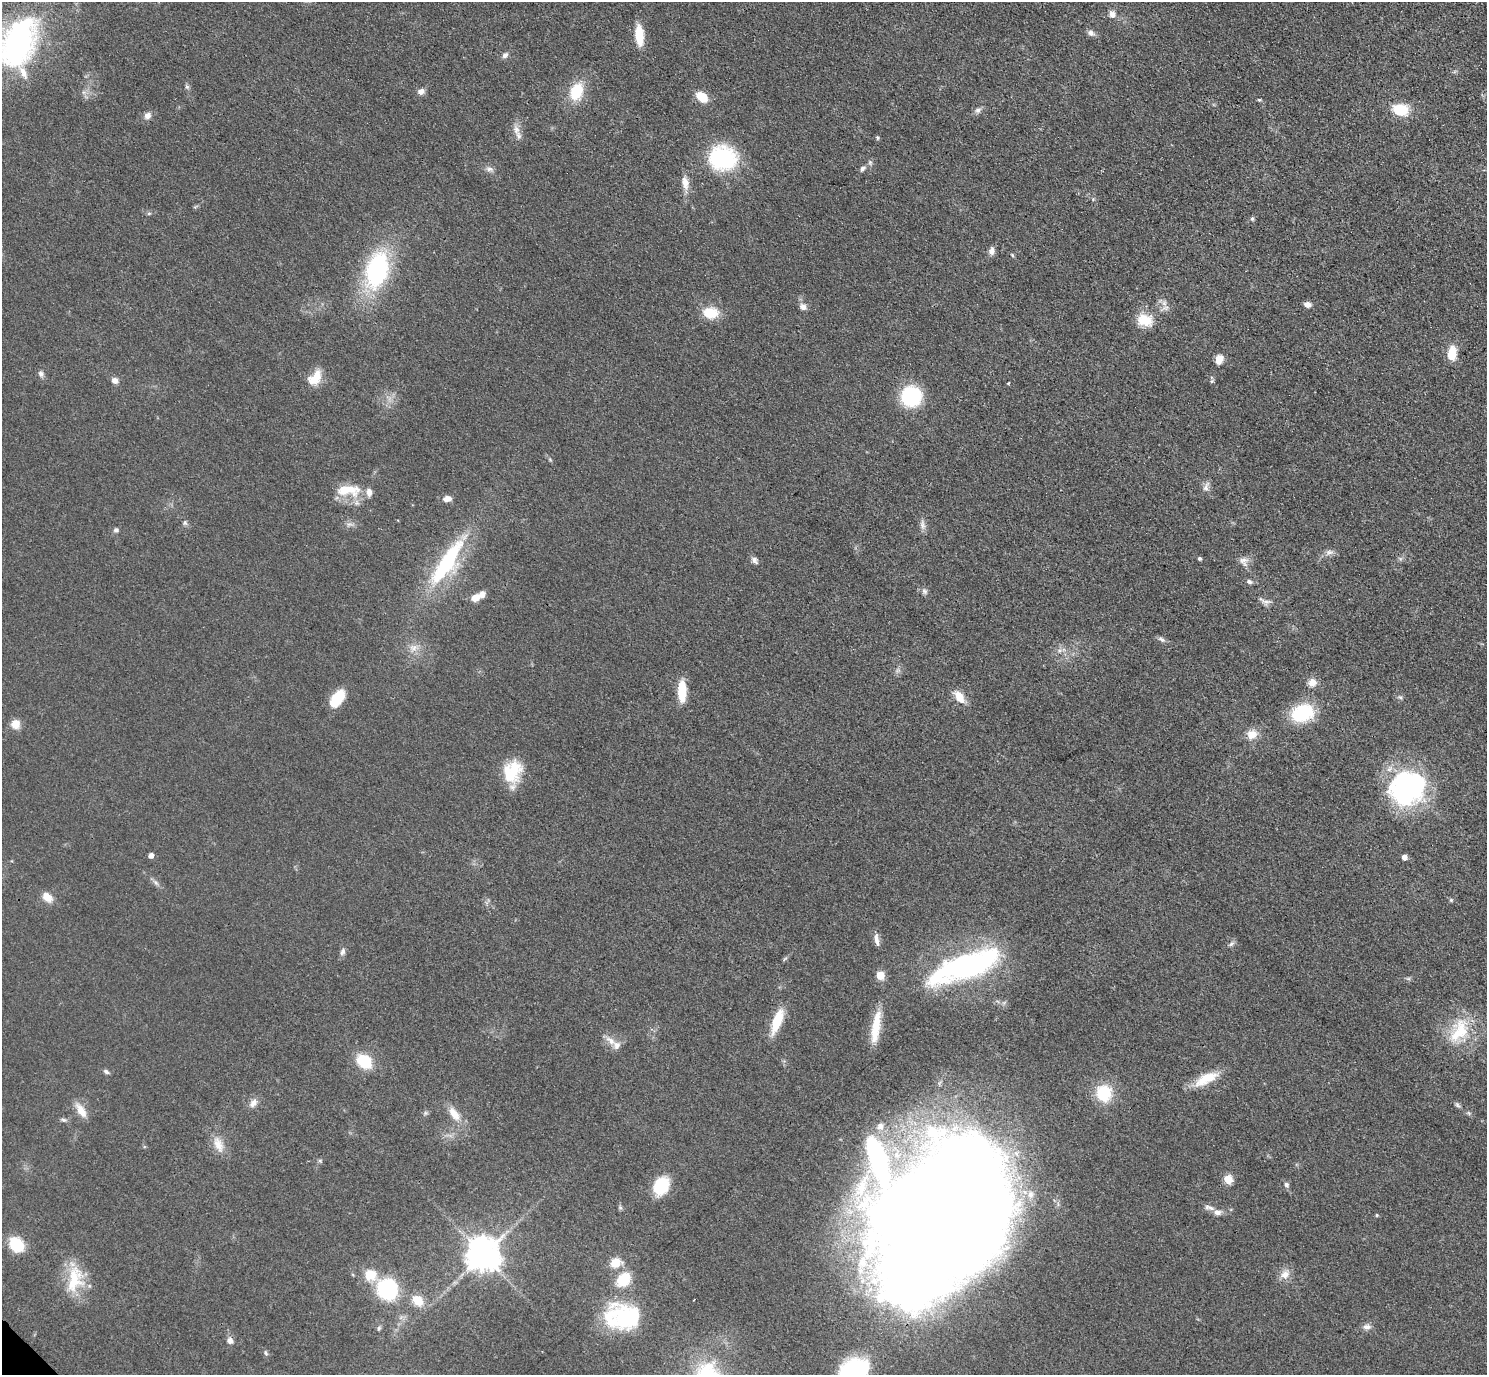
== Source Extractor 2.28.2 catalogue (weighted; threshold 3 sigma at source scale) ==
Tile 10 of 4 x 4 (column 2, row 3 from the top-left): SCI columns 1530-3014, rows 1570-2942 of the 6029 x 6027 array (HDU 1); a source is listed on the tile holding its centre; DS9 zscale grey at full resolution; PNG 1489 x 1377 px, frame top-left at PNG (2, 2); no overlay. Shown black and unused: <1% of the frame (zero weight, under 3 of 4 exposures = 6% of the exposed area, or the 3 px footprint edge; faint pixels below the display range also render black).
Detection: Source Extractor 2.28.2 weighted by HDU 2 'WHT'; one run over the whole footprint, this tile lists its part. Background 0.0495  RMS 0.0064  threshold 0.029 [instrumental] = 3 sigma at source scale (4.5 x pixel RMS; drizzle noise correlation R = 1.50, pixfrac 1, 0.05/0.05 arcsec/px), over >= 5 px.
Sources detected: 129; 3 inside a brighter object's white glare — not listed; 9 inside a brighter listed object's ellipse — not listed separately; the other 117 listed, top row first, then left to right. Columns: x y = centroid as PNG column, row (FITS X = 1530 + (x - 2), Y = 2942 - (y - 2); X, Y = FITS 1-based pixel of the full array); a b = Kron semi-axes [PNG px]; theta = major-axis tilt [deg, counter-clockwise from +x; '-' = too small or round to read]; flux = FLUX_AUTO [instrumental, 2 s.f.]
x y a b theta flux
1112 14 10 9 - 3.7
1091 33 9 7 -34 2.7
639 35 18 7 -85 21
18 43 58 36 69 150
505 55 9 6 47 2.4
187 87 7 5 -62 1.4
421 91 8 7 - 3.3
576 92 18 13 70 23
702 97 9 7 -38 17
1259 100 5 4 - 0.75
978 110 9 7 26 2.5
1401 110 18 13 -18 18
147 116 9 8 - 3.4
516 130 15 9 -79 5.2
877 138 6 4 -68 0.96
723 158 31 27 -9 57
489 169 12 6 -9 2.5
862 169 9 6 38 2.2
685 183 19 8 -81 6.1
149 213 6 5 - 1
1252 219 5 5 - 1.4
991 251 10 7 79 3.4
377 270 37 21 77 95
1307 304 8 6 -7 3.2
803 307 10 7 -31 3.3
1164 308 16 6 23 3
710 313 18 13 -8 15
1145 320 21 15 -13 14
1452 354 14 8 84 15
1219 359 9 7 72 7.4
41 374 9 7 -51 2.2
316 376 20 12 77 10
115 380 8 7 - 3.1
1212 381 6 4 45 0.98
1008 383 4 3 - 0.56
911 396 17 17 - 50
1206 487 15 7 68 3.2
348 490 35 15 0 19
447 499 9 6 8 4.6
185 523 7 5 71 1.3
349 524 10 4 12 1.8
922 525 15 7 -78 3.2
116 530 6 6 - 1.6
1329 552 12 7 17 3.2
1200 558 4 4 - 1.4
755 560 11 7 -58 2.4
1244 561 14 11 -57 4.4
447 563 54 15 57 75
1249 582 8 6 -16 1.8
924 591 8 7 - 2
475 597 9 7 25 6.7
1265 601 18 7 -20 3.3
1162 639 10 6 -29 2.1
413 648 12 11 - 5.6
1059 651 7 5 -45 1.9
898 670 7 4 71 1.6
1312 682 9 9 - 5.7
682 691 20 8 -89 19
959 697 16 9 -54 9.4
1400 697 8 4 -53 1.2
337 699 18 10 57 22
1302 713 24 18 21 37
15 724 12 11 - 5.8
1252 734 15 12 19 7.7
512 772 28 19 81 24
1407 788 38 34 23 120
151 855 4 4 - 3.8
1404 857 6 5 - 3.1
156 883 11 5 -45 2.2
47 897 14 9 -43 6.8
1451 900 6 5 - 0.95
877 939 18 5 -80 3.6
1231 944 9 4 45 1.6
342 952 10 7 65 2.3
785 959 8 3 45 1
965 967 72 22 20 170
880 975 5 5 - 20
777 1021 33 11 69 16
876 1027 42 10 81 18
1459 1031 37 21 61 29
611 1041 18 8 -37 5.7
364 1061 12 9 -38 33
106 1071 8 5 -33 1.7
1206 1079 34 12 27 15
1104 1093 20 18 -78 24
253 1103 13 8 60 4.2
1457 1105 9 5 -58 1.4
81 1111 21 9 -57 7.9
425 1113 6 5 - 1.2
454 1114 21 10 -55 9.4
63 1120 7 5 -19 1.4
880 1126 10 9 - 4.4
218 1144 23 12 -69 9.3
320 1161 6 4 0 0.98
1228 1179 10 9 - 7.2
1286 1185 7 6 - 1.9
661 1186 18 14 58 29
946 1202 100 86 89 2000
620 1207 6 5 - 1.2
1209 1207 15 6 -14 3.2
1217 1212 11 7 1 3.4
1377 1215 4 4 - 0.91
16 1245 14 11 -47 26
483 1254 10 9 - 1500
615 1263 9 8 - 14
1285 1274 14 11 46 5.8
370 1275 14 13 - 13
75 1279 40 20 80 26
624 1279 15 11 47 20
387 1289 16 15 - 66
418 1300 11 9 -50 13
628 1318 29 27 8 54
1367 1327 12 7 0 3
379 1328 6 5 - 1.2
230 1341 8 7 - 3.2
266 1353 7 5 -56 1.4
854 1371 29 21 31 71
Isophote crosses this tile's border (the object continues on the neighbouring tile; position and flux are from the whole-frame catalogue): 2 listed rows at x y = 18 43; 854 1371